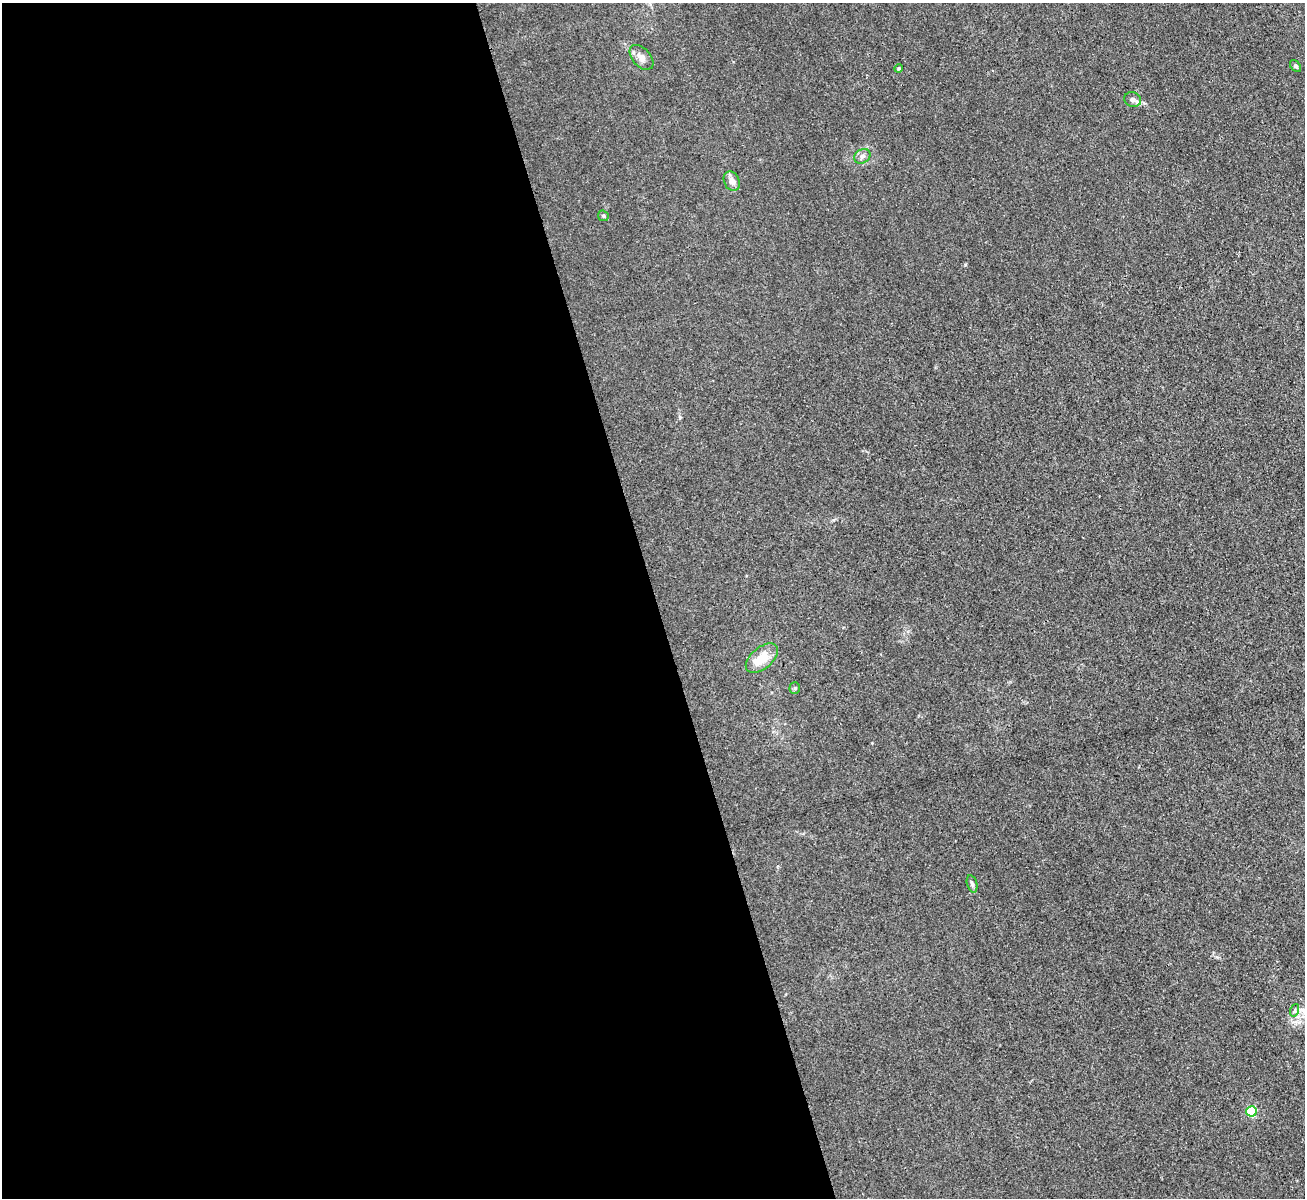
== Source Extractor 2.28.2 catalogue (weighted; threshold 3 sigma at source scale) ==
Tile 9 of 4 x 4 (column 1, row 3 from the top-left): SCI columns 2-1304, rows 1341-2536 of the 5214 x 5196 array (HDU 1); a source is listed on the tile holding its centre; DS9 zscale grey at full resolution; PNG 1307 x 1200 px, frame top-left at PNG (2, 3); each listed source drawn as its Kron ellipse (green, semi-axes under 4 px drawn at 4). Shown black and unused: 50% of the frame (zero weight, under 3 of 4 exposures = <1% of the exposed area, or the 3 px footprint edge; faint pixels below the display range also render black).
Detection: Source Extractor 2.28.2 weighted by HDU 2 'WHT'; one run over the whole footprint, this tile lists its part. Background 0.0411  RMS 0.0057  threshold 0.0255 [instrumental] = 3 sigma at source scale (4.5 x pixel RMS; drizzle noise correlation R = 1.50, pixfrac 1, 0.05/0.05 arcsec/px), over >= 5 px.
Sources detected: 12; all 12 listed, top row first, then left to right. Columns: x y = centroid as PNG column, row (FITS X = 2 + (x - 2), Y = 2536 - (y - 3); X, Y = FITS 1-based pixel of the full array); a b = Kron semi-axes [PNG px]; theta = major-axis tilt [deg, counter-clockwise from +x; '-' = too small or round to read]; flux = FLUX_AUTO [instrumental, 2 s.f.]
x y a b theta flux
641 57 14 9 -48 4
1295 66 7 4 -52 1.1
899 68 4 4 - 0.76
1133 99 8 7 - 2.1
862 156 8 7 - 2.1
732 181 10 7 -63 3.1
603 216 6 5 - 0.91
762 658 19 10 40 12
795 688 5 5 - 0.82
972 884 9 5 -74 1.3
1295 1010 6 4 71 0.89
1251 1111 5 5 - 46
Unlisted compact peaks at least as high as the median listed source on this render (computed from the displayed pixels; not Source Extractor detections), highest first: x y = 965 265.